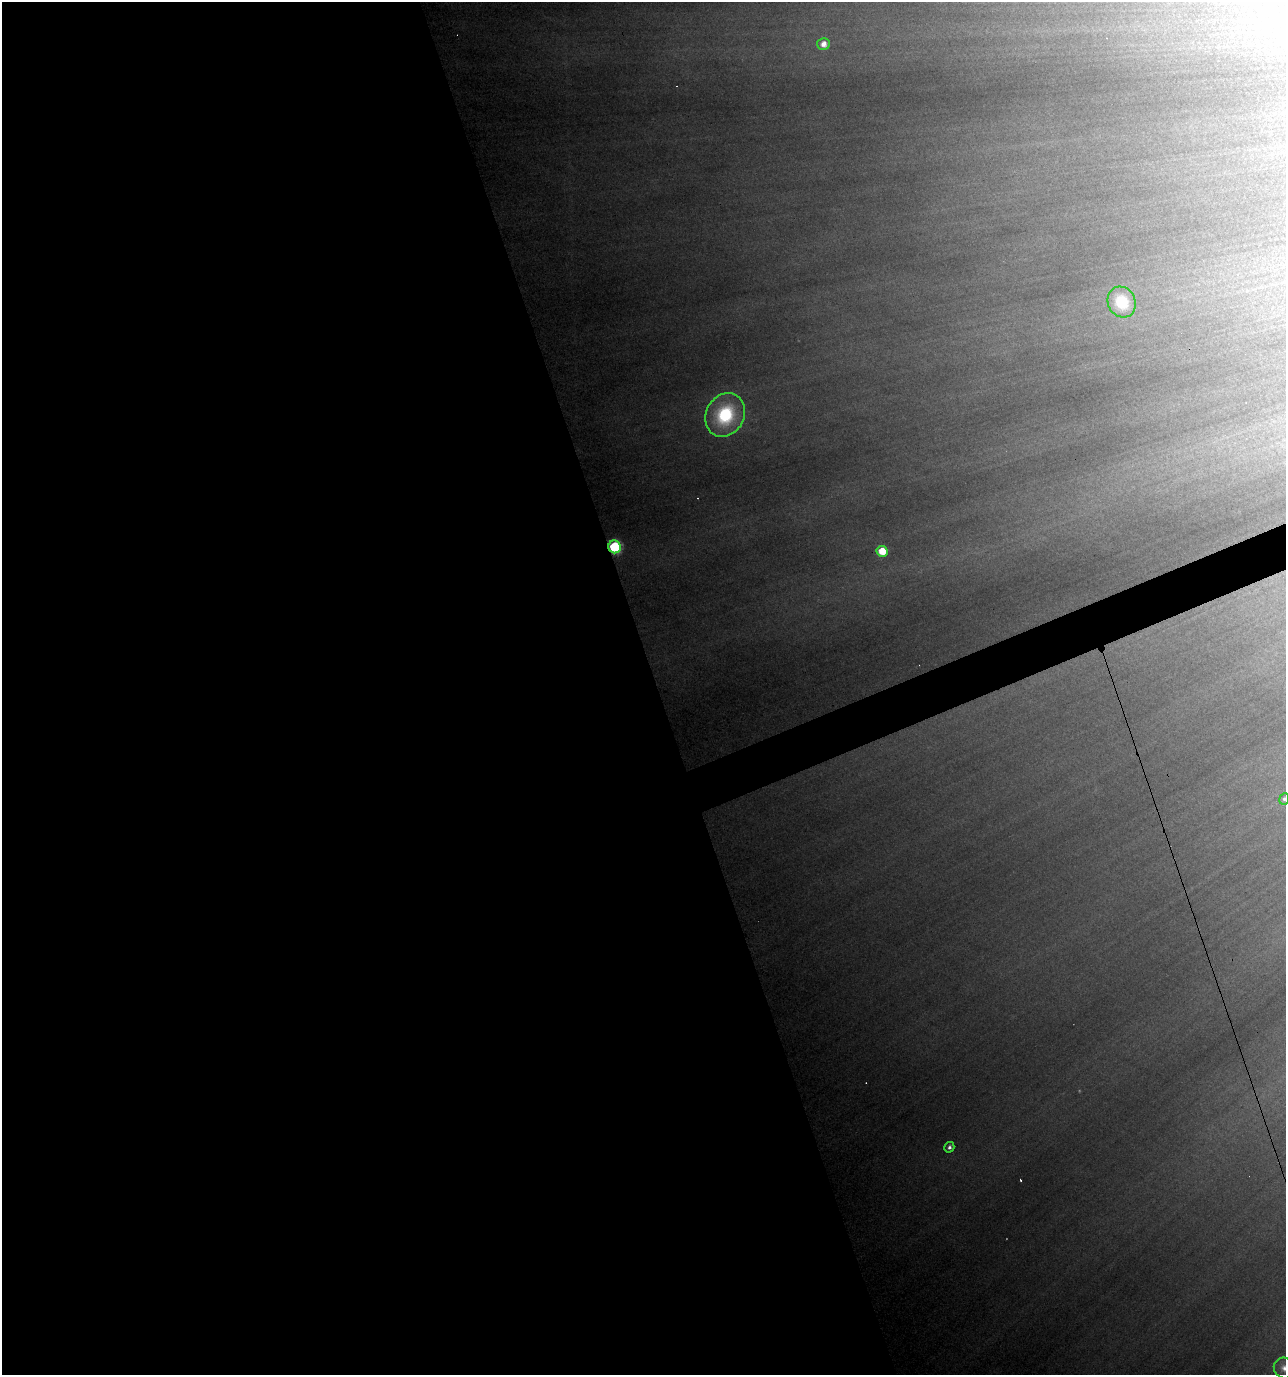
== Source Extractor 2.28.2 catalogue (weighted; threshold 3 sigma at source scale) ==
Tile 9 of 4 x 4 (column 1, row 3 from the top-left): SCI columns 70-1353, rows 1373-2745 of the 5329 x 5490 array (HDU 1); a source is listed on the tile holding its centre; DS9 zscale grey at full resolution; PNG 1288 x 1377 px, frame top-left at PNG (2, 2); each listed source drawn as its Kron ellipse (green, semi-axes under 4 px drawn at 4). Shown black and unused: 53% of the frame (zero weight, under 4 of 7 exposures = <1% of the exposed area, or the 3 px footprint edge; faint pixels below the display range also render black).
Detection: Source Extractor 2.28.2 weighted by HDU 2 'WHT'; one run over the whole footprint, this tile lists its part. Background 0.352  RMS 0.015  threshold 0.0624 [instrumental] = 3 sigma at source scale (4.09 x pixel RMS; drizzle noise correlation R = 1.36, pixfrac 0.8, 0.0396/0.0396 arcsec/px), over >= 5 px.
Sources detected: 13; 5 cosmic-ray / hot-pixel residue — neither listed nor drawn; the other 8 listed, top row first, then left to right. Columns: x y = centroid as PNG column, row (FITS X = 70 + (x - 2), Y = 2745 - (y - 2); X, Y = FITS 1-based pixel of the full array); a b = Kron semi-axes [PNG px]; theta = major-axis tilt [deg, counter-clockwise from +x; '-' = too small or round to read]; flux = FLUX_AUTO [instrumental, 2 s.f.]
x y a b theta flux
823 44 6 6 - 13
1122 302 16 13 -63 57
725 415 23 19 61 120
615 547 6 6 - 150
882 551 5 5 - 33
1284 799 6 5 - 3.4
949 1147 5 5 - 5.4
1285 1368 11 10 - 11
Overlapping masked pixels (flux is a lower limit): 1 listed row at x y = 615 547
Isophote crosses this tile's border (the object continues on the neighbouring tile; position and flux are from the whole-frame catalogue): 2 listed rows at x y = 1284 799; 1285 1368